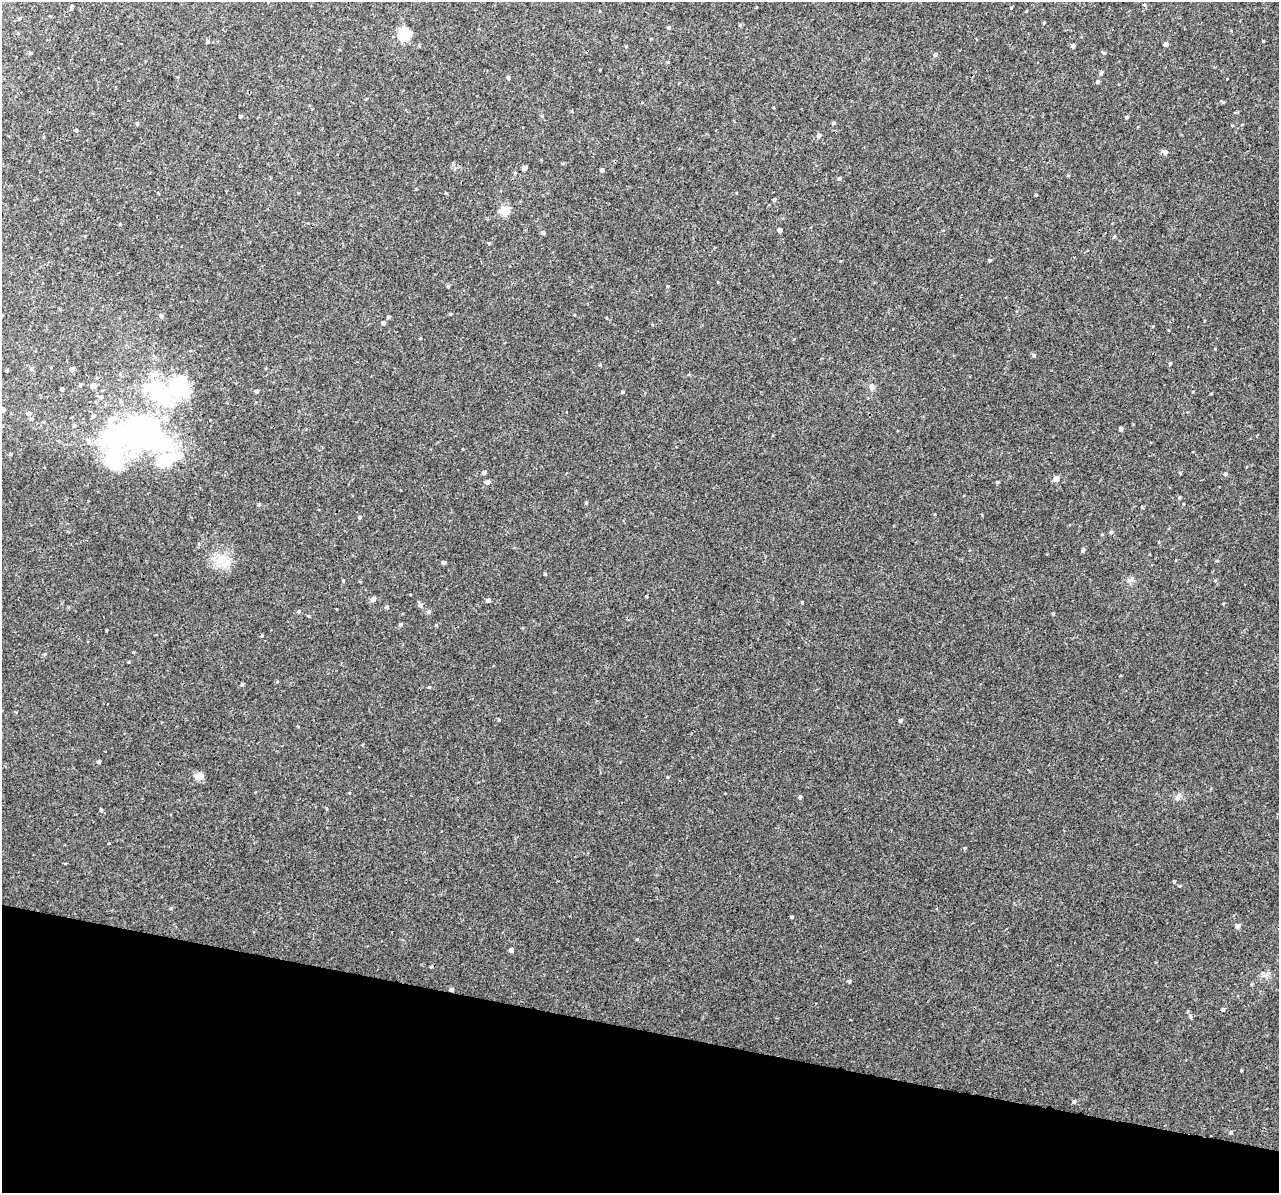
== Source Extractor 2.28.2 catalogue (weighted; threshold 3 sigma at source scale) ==
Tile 15 of 4 x 4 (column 3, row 4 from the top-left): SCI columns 2593-3869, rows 376-1566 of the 5158 x 5405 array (HDU 1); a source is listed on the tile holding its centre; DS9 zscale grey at full resolution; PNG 1281 x 1195 px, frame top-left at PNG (2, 2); no overlay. Shown black and unused: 14% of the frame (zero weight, under 3 of 4 exposures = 4% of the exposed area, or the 3 px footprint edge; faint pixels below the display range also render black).
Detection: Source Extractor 2.28.2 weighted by HDU 2 'WHT'; one run over the whole footprint, this tile lists its part. Background 0.00189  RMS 0.0026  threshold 0.0118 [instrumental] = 3 sigma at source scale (4.5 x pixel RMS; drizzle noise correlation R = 1.50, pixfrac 1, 0.0396/0.0396 arcsec/px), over >= 5 px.
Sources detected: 132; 4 inside a brighter object's white glare — not listed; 6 inside a brighter listed object's ellipse — not listed separately; the other 122 listed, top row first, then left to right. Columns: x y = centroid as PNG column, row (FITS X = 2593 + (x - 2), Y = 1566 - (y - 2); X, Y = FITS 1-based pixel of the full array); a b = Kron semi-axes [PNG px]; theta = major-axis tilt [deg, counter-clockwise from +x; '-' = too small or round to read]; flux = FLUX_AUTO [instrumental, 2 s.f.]
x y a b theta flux
1144 5 4 4 - 0.27
72 6 6 4 88 0.3
1011 8 4 3 - 0.21
19 19 4 4 - 0.31
740 25 5 4 - 0.31
668 28 4 4 - 0.56
404 35 12 11 - 8.3
1263 41 3 2 - 0.22
207 42 5 5 - 0.36
1166 44 4 4 - 1.1
1073 45 4 4 - 0.64
30 53 4 4 - 0.31
1104 53 5 3 - 0.29
935 54 5 5 - 0.62
1101 73 5 4 - 0.42
508 78 4 4 - 0.5
1097 82 5 4 - 0.42
1223 102 5 4 - 0.27
542 116 4 4 - 0.24
240 117 3 3 - 0.33
1126 117 4 3 - 0.37
833 123 5 4 - 0.32
137 124 5 4 - 0.32
76 130 4 4 - 0.29
819 135 5 5 - 0.78
1164 152 8 5 -20 0.88
453 165 6 4 0 0.4
524 168 4 4 - 1.6
602 170 4 4 - 0.67
515 173 4 4 - 0.28
1068 175 5 3 - 0.21
839 178 4 4 - 0.43
416 189 4 2 - 0.17
1036 195 3 3 - 0.24
774 199 5 4 - 0.31
504 211 11 10 - 3.4
120 224 4 3 - 0.19
779 230 4 4 - 0.93
543 233 5 5 - 0.53
1114 236 5 3 - 0.28
489 243 4 4 - 0.24
989 260 4 3 - 0.36
448 286 4 4 - 0.32
667 286 5 3 - 0.22
450 314 4 3 - 0.19
161 315 5 5 - 0.68
388 317 4 3 - 0.45
383 323 4 4 - 0.73
1034 355 5 5 - 0.46
1170 364 5 3 - 0.29
600 365 4 3 - 0.22
31 369 5 4 - 0.4
72 369 4 4 - 1.8
7 371 3 3 - 0.27
80 385 5 4 - 0.37
93 385 4 4 - 2.3
871 387 9 7 -80 0.84
180 388 22 21 - 14
62 389 4 3 - 0.51
257 391 4 3 - 0.65
154 392 38 21 -49 14
622 392 4 4 - 0.32
1211 394 4 3 - 0.2
101 397 6 5 - 0.5
2 410 5 4 - 1
29 414 6 6 - 0.7
74 426 4 4 - 0.32
1121 429 4 3 - 0.8
143 433 68 42 -6 84
10 454 4 3 - 0.31
484 472 4 4 - 1.1
1225 474 5 5 - 0.39
1056 479 5 4 - 2.3
487 482 5 5 - 0.96
997 482 5 3 - 0.25
1179 498 4 4 - 0.31
586 503 6 3 46 0.27
259 504 5 4 - 0.32
359 517 4 4 - 0.36
1111 532 5 4 - 0.44
1083 550 5 4 - 0.49
223 559 22 13 -23 5
443 562 4 4 - 0.55
545 574 4 4 - 0.31
343 580 4 3 - 0.35
1131 580 12 6 25 0.99
373 599 5 4 - 1.2
488 600 4 4 - 0.77
802 602 3 3 - 0.24
1223 604 4 2 - 0.19
420 605 7 5 -69 0.74
387 607 5 4 - 0.43
298 611 6 4 28 0.41
428 612 6 5 - 0.48
1053 614 4 4 - 0.24
401 624 5 4 - 0.45
262 636 4 3 - 0.25
129 662 4 2 - 0.17
277 682 4 3 - 0.22
242 684 4 4 - 0.35
429 687 4 4 - 0.24
499 720 4 3 - 0.21
900 720 4 4 - 0.53
98 761 4 4 - 0.49
199 776 9 6 -1 2.9
667 777 4 3 - 0.2
800 797 4 4 - 0.49
1178 797 9 7 44 0.89
101 810 4 4 - 0.38
109 843 4 2 - 0.17
965 848 5 4 - 0.27
1174 882 4 3 - 0.29
171 908 4 4 - 0.3
792 917 4 3 - 0.29
1237 926 5 4 - 1.6
637 939 4 3 - 0.24
511 950 4 4 - 0.9
849 981 4 4 - 0.4
451 989 4 4 - 0.75
1223 1009 5 4 - 0.39
1074 1101 5 4 - 0.52
1231 1132 5 4 - 0.38
Overlapping masked pixels (flux is a lower limit): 1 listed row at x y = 451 989
Isophote crosses this tile's border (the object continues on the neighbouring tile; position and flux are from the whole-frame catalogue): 1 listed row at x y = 2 410
Unlisted compact peaks at least as high as the median listed source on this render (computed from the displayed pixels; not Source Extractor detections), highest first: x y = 1190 1016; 1241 1070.